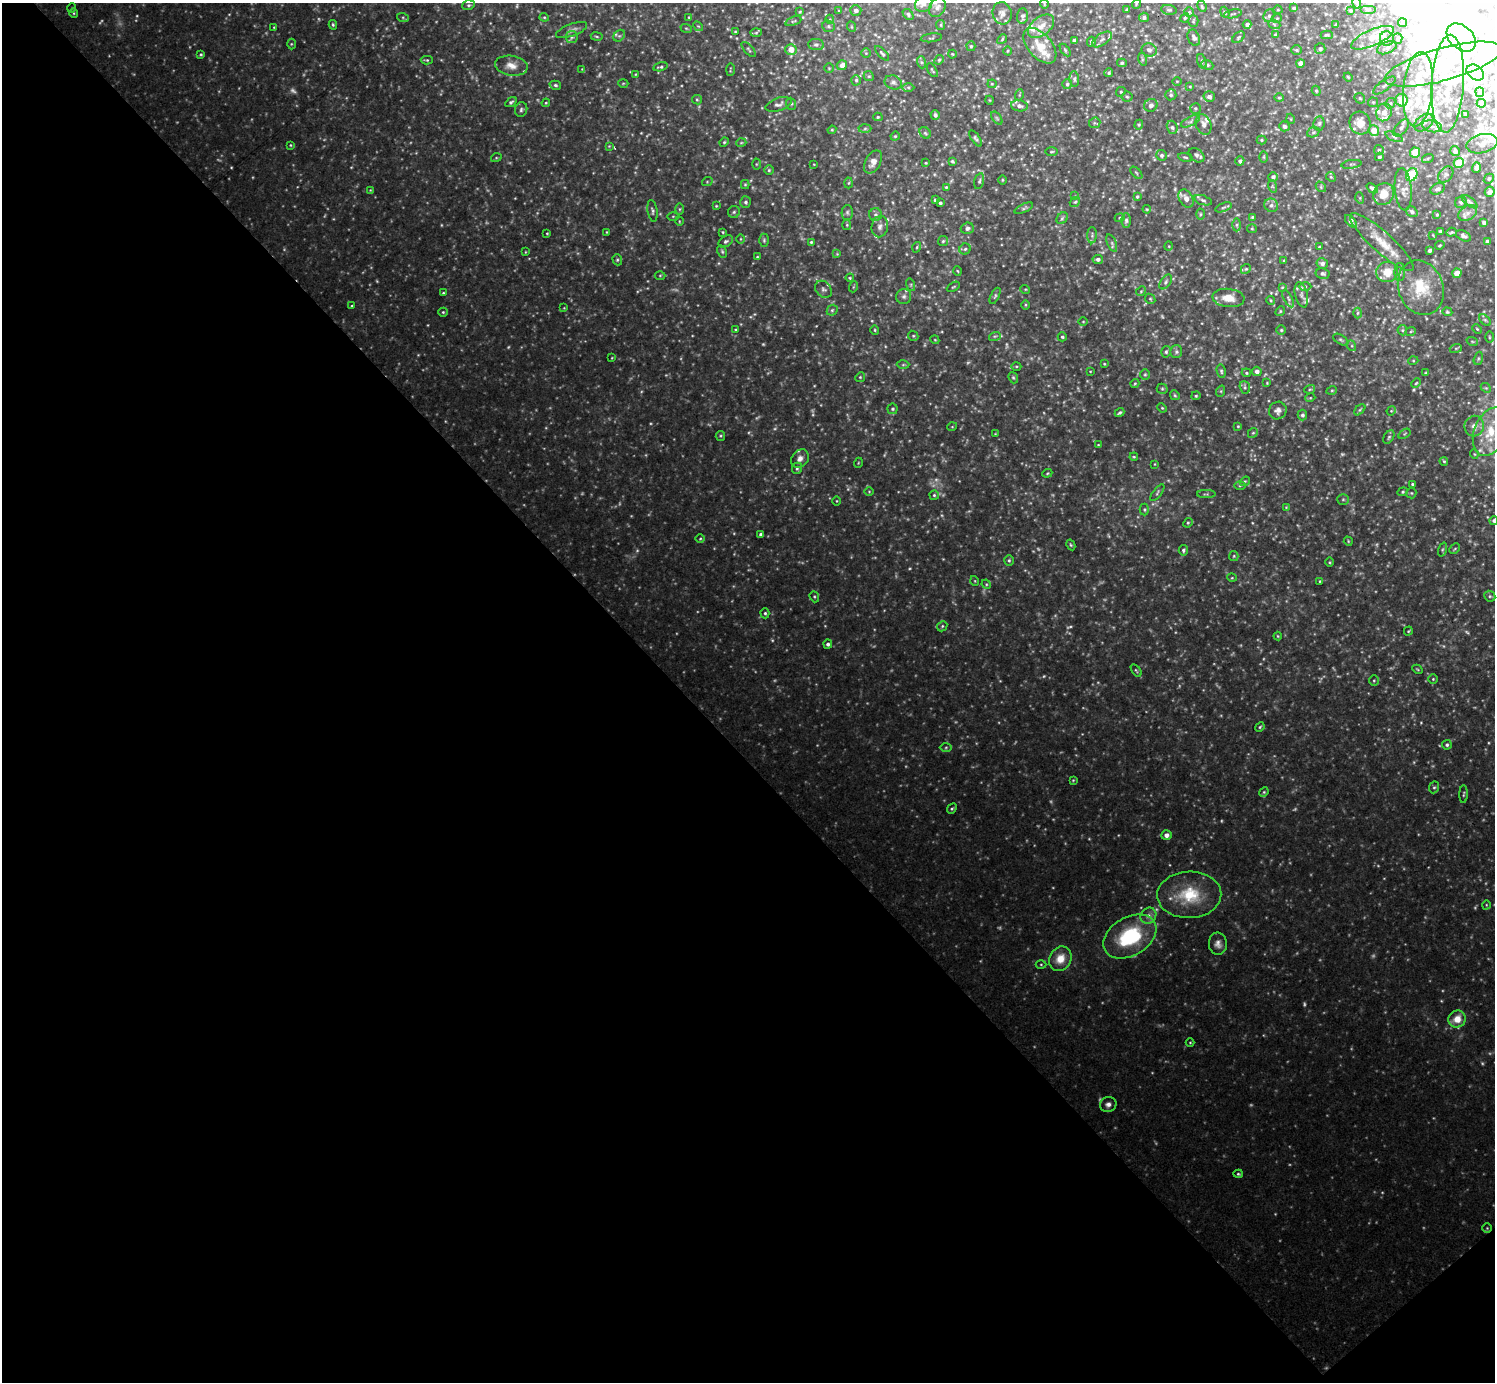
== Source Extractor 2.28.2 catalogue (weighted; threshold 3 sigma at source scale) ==
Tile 14 of 4 x 4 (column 2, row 4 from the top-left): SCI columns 1495-2987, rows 155-1534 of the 5974 x 5972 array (HDU 1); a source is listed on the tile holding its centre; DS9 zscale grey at full resolution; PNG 1497 x 1384 px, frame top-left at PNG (2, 3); each listed source drawn as its Kron ellipse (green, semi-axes under 4 px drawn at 4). Shown black and unused: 46% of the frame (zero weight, under 3 of 4 exposures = <1% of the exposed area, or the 3 px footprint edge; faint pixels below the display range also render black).
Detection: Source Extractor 2.28.2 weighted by HDU 2 'WHT'; one run over the whole footprint, this tile lists its part. Background 0.112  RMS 0.011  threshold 0.048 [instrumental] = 3 sigma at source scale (4.5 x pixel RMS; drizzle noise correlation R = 1.50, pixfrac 1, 0.05/0.05 arcsec/px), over >= 5 px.
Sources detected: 547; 40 too faint to see at this stretch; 35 inside a brighter object's white glare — neither listed nor drawn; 29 inside a brighter listed object's ellipse — not listed separately; the other 443 listed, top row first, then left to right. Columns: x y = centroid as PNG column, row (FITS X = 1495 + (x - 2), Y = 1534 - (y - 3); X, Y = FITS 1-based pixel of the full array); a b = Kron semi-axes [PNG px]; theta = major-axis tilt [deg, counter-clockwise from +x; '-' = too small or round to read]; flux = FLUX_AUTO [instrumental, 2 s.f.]
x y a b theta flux
1356 3 6 3 -77 2.7
924 4 9 7 31 6
1044 4 5 3 - 0.77
1136 4 5 3 - 0.89
468 5 6 5 - 2
1202 6 6 3 -64 1.5
937 7 10 7 58 5.1
72 8 5 3 - 0.91
1294 8 4 3 - 1.7
1127 9 3 3 - 1.1
1368 9 8 3 0 1.5
856 10 5 5 - 4.2
1169 10 8 5 -9 2
1278 10 4 3 - 0.9
839 11 4 3 - 1
1351 11 4 3 - 1.3
800 12 4 3 - 0.97
1189 12 4 4 - 1.4
1225 12 6 4 -68 1.3
74 13 5 3 - 1.1
1002 13 11 9 -78 6
908 14 6 4 -41 2.2
1233 14 9 2 11 1.2
1022 16 8 5 86 3.4
1269 16 6 5 - 2.5
544 17 4 4 - 1.2
689 17 3 2 - 0.82
1144 17 5 4 - 2.6
403 18 6 4 -20 1.6
1185 18 5 4 - 1.5
1277 18 5 3 - 0.93
830 19 4 3 - 0.97
793 21 8 3 22 1.4
1193 21 5 5 - 1.6
1403 23 4 4 - 2.3
1247 24 4 4 - 2.8
1274 24 6 4 -20 1.9
333 25 5 3 - 1.4
941 25 5 4 - 1.4
1336 25 3 3 - 2.4
698 26 5 4 - 1.3
829 26 6 5 - 2
1041 26 15 9 38 12
274 27 4 4 - 1
852 27 5 3 - 1.1
686 28 6 3 -19 1.2
571 30 16 6 21 5.1
735 32 3 2 - 0.91
756 33 6 4 2 1.4
1275 35 4 4 - 1.6
1327 35 6 4 2 1.5
597 36 6 3 -9 1.2
619 36 6 5 - 2
572 37 6 5 - 2.7
1238 37 7 4 41 1.8
931 38 11 2 7 1.4
1194 38 8 6 -67 4
1372 38 23 8 23 17
1387 38 7 6 - 4
1461 38 17 11 -41 260
1002 39 5 4 - 1.3
1102 39 11 6 34 3.7
1398 39 5 4 - 1.7
1074 40 4 3 - 2.9
1091 42 5 4 - 2
291 44 5 3 - 1.1
816 45 8 5 -6 2.8
971 46 5 4 - 1.6
1040 46 21 12 -49 26
1387 48 10 6 21 3.6
749 49 9 3 -46 1.6
791 49 5 5 - 12
1320 49 5 5 - 2.8
1065 50 7 3 -54 1.5
1149 50 8 6 -20 3.6
1296 50 5 5 - 1.7
1007 51 4 3 - 0.96
866 53 5 5 - 1.4
882 53 9 4 -46 2.3
201 54 4 4 - 1.4
952 54 4 3 - 0.9
1142 59 6 4 -72 1.7
427 60 6 3 -1 1.5
939 60 5 4 - 1.4
1202 61 7 4 -71 1.9
921 62 6 4 -71 1.8
1122 63 5 4 - 1.7
1300 63 4 4 - 7.2
1443 64 60 16 15 120
842 65 5 5 - 6.7
1207 65 6 4 -22 1.8
511 66 16 10 -9 11
661 67 7 4 13 2.1
829 68 5 4 - 1.4
582 69 4 4 - 0.74
730 70 6 2 89 1.1
932 70 8 3 -58 1.4
1475 72 9 7 -37 150
1109 73 4 4 - 1.7
635 74 4 3 - 0.82
869 76 5 4 - 1.5
1348 77 5 3 - 1.1
1074 79 8 4 -85 2.3
856 80 5 4 - 1.9
1177 81 4 3 - 0.86
893 82 9 6 -20 3.5
623 83 5 3 - 0.99
992 84 4 4 - 1.2
1067 84 5 5 - 2
1448 84 49 16 87 75
555 85 6 4 -15 2
1384 85 13 5 37 3.5
1190 86 4 3 - 0.94
908 87 6 4 -1 1.9
1418 89 37 15 84 39
1316 91 5 4 - 1.3
1121 92 5 4 - 1.4
1480 92 5 4 - 3.3
1019 95 5 3 - 1.1
1171 95 5 5 - 2
1127 97 5 5 - 2
1209 97 5 5 - 4.5
1279 98 5 4 - 1.3
1360 98 6 4 -45 1.4
697 100 5 4 - 1.4
989 100 4 3 - 0.84
1402 100 6 6 - 21
511 102 6 4 34 2.3
1373 102 5 4 - 1.4
546 103 4 3 - 1.1
1390 103 5 4 - 1.8
1481 103 4 4 - 10
779 104 13 6 18 4.3
791 104 6 5 - 2
1151 105 7 6 - 4.2
1019 106 8 5 -9 4.5
1195 108 5 5 - 1.8
521 109 7 6 - 2.5
1384 112 9 7 66 11
1466 114 3 3 - 1.9
935 115 5 4 - 3
878 117 4 4 - 1.4
997 118 7 4 -53 1.7
1291 119 5 3 - 0.91
1190 121 10 4 27 3.4
1095 123 6 5 - 1.7
1319 123 7 5 85 2.3
1360 123 11 10 - 14
1424 123 11 7 40 6.2
1139 125 5 4 - 1.3
1204 125 10 7 -70 6.6
1284 126 5 5 - 3.6
1432 126 10 6 -12 5.1
1172 127 7 5 -72 2.2
1401 128 10 5 49 3.5
865 129 6 4 2 1.7
832 130 4 4 - 1.3
1374 131 5 5 - 16
1313 132 6 5 - 1.9
925 133 6 5 - 1.9
895 136 4 4 - 1.3
1394 137 9 4 -23 2.3
976 138 9 4 -55 2.3
1261 140 5 4 - 1.4
724 142 5 4 - 1.4
741 143 5 3 - 1
1482 144 16 9 14 6.5
290 145 4 3 - 1.1
609 146 4 4 - 0.97
1379 150 5 5 - 1.7
1455 151 5 4 - 3.9
1052 152 6 3 1 1.1
1415 152 5 5 - 30
1162 155 5 5 - 2.4
1196 155 9 6 -38 3.6
1185 157 7 3 -9 1.3
1264 157 6 4 -90 1.3
1379 157 4 3 - 1.8
496 158 5 3 - 1.2
1428 158 6 4 19 1.4
952 161 4 3 - 1.6
1240 161 4 4 - 2.9
873 162 13 7 61 8.7
926 163 3 3 - 1
1459 163 5 5 - 28
756 164 5 3 - 1.1
814 164 4 2 - 0.77
1351 164 10 3 9 1.5
1476 167 5 4 - 5.4
769 170 4 4 - 1.4
1136 173 7 3 -45 1.3
1412 175 7 5 62 63
1446 175 9 6 49 3.4
1273 177 5 5 - 3.5
1331 177 5 4 - 1.5
1489 179 5 4 - 1.6
1002 180 4 3 - 1
979 181 8 4 76 2.2
707 182 5 3 - 1
849 183 5 3 - 1.2
745 185 4 4 - 1.2
1272 186 6 4 -71 1.6
946 187 4 4 - 1.3
1321 187 6 4 -49 1.6
1372 188 6 4 -39 2.4
1403 189 21 8 -85 9.5
1437 189 7 5 25 3.3
370 190 4 4 - 0.82
1490 192 5 5 - 4.3
1384 194 11 10 - 17
1075 196 4 4 - 1.3
1137 197 4 3 - 1.7
1186 198 10 6 -60 6.4
1360 198 5 3 - 1.3
935 200 3 3 - 1.8
1203 200 9 4 -19 2.4
746 202 6 5 - 2.4
1075 202 6 4 40 1.6
1461 202 6 5 - 2.4
1470 202 9 4 -36 1.9
940 203 3 3 - 1.8
1271 205 7 6 - 3.7
716 206 4 4 - 1
1223 207 8 4 21 1.8
1024 208 10 4 24 2.2
679 209 6 4 89 1.3
1147 209 4 3 - 1.1
652 211 11 5 -81 2.7
734 212 6 6 - 2.1
847 212 7 5 90 2.6
1412 212 6 5 - 3.3
1468 213 10 7 32 4.6
1200 214 5 3 - 1.1
875 215 6 6 - 3.2
1437 215 3 3 - 1.4
673 216 5 3 - 1.1
1252 217 4 3 - 1.2
1062 218 6 5 - 2
1120 218 5 4 - 1.5
679 221 4 3 - 0.86
1126 221 7 5 -90 2.3
1351 221 8 4 -47 5.8
1484 222 4 3 - 2.2
847 225 5 4 - 1.3
1236 225 6 4 -90 2.1
880 226 11 8 77 5.3
967 228 6 5 - 3.6
1252 229 5 4 - 1.2
1440 231 3 3 - 1.7
607 232 3 3 - 0.92
723 232 4 3 - 1.1
1451 232 5 4 - 1.5
547 233 3 3 - 1
1092 235 8 4 90 2.4
1433 235 4 3 - 0.83
1463 236 8 5 -27 3
740 239 5 3 - 1
764 240 6 4 -90 1.7
726 241 8 5 31 2.4
943 241 5 5 - 1.6
1487 241 4 3 - 3
811 242 4 4 - 1.4
1382 242 41 10 -42 24
1112 243 9 4 -68 2.6
1440 245 5 3 - 1.1
1169 246 5 3 - 0.9
917 247 5 3 - 1.2
1319 247 3 2 - 0.8
965 249 5 5 - 2.1
1430 250 4 3 - 2.6
525 252 4 3 - 0.75
722 252 7 4 -63 1.7
837 254 4 4 - 1.2
757 257 4 3 - 1.1
1098 259 5 4 - 3.2
617 260 5 4 - 1.7
1284 260 3 3 - 1.1
1322 264 6 5 - 4
1246 269 5 4 - 1.5
957 271 4 3 - 1.1
1387 272 11 10 - 18
1400 272 9 5 88 2.7
1457 273 4 4 - 16
1322 274 7 5 -11 2.4
660 275 5 3 - 1.2
850 278 4 3 - 1.1
1166 282 8 5 55 2.4
911 285 6 4 -73 1.4
1305 286 6 4 -1 1.8
853 287 5 3 - 1
953 287 7 3 29 1.2
1282 287 4 3 - 0.95
1421 288 28 22 -70 41
823 289 9 7 -47 3.5
1025 289 5 3 - 1
1141 291 5 4 - 1.4
443 293 3 3 - 1.2
1301 295 13 6 -76 4.7
904 296 7 7 - 3.5
995 296 9 4 64 1.9
1228 298 16 9 -5 14
1150 299 6 4 -46 1.5
1288 299 9 4 -63 2.4
1271 300 4 4 - 1.2
1025 305 5 3 - 1.1
352 306 4 3 - 1.1
564 308 4 4 - 0.89
832 310 6 5 - 2
1280 311 5 4 - 1.3
443 312 4 4 - 1.4
1447 312 5 4 - 1.3
1357 313 5 3 - 1.4
1485 320 7 4 -45 1.7
1083 321 4 3 - 0.94
1477 329 5 3 - 1.1
736 330 4 3 - 1.2
875 330 4 4 - 1.2
1281 330 5 5 - 1.7
1402 330 5 5 - 1.5
1411 331 5 3 - 1.1
913 336 5 4 - 1.5
995 336 6 3 17 1.6
1062 337 4 4 - 1.8
1489 337 5 3 - 1.1
935 340 4 3 - 0.95
1340 340 8 4 -31 1.9
1472 341 6 3 -19 1.2
1352 346 5 3 - 1.3
1456 348 6 4 18 1.2
1166 352 6 4 75 2
1176 352 6 6 - 2.4
612 358 3 2 - 0.72
1478 358 7 4 71 1.8
1413 361 5 3 - 1.1
1104 364 4 3 - 1
903 365 6 4 1 1.6
1016 366 5 3 - 1.2
1090 371 3 2 - 0.76
1221 371 7 4 -80 1.8
1257 371 5 4 - 4
1246 373 5 4 - 1.4
1426 373 3 3 - 1.3
1145 375 5 4 - 1.5
860 377 5 4 - 1.4
1013 378 6 4 -68 1.7
1135 383 5 3 - 1.4
1267 383 4 3 - 0.9
1416 383 5 3 - 0.96
1245 387 6 5 - 2
1486 388 5 4 - 1.5
1162 389 5 5 - 1.7
1310 389 5 3 - 1.2
1332 390 5 3 - 1.2
1221 391 6 3 72 1.2
1175 395 5 4 - 1.5
1196 396 5 4 - 1.4
1310 398 5 3 - 0.97
1162 408 5 4 - 1.3
892 409 5 5 - 1.9
1360 410 6 4 45 1.7
1278 411 9 8 - 5.1
1391 411 5 3 - 1
1119 413 5 3 - 2.3
1302 415 5 5 - 2.7
1238 426 4 3 - 1.1
1474 426 10 9 - 8.3
952 427 5 3 - 0.91
1490 432 25 16 69 37
1253 433 5 4 - 1.5
995 434 3 3 - 0.75
1404 434 7 4 32 1.4
720 436 5 4 - 1.4
1389 437 7 4 59 1.9
1098 445 3 3 - 1
1474 454 5 3 - 0.93
1134 457 4 4 - 1.1
800 459 10 8 48 6.3
1444 461 4 3 - 1.4
858 463 5 3 - 0.93
1155 464 4 2 - 0.73
797 468 6 4 68 2
1047 473 5 4 - 1.3
1245 481 5 4 - 1.4
1412 484 3 3 - 1.4
1240 486 6 4 1 1.6
869 491 4 3 - 0.88
1403 492 5 4 - 1.5
1157 493 10 4 51 2.2
1411 493 5 5 - 1.7
1206 494 9 4 0 1.9
934 495 5 5 - 1.7
1343 499 5 5 - 1.7
837 501 4 3 - 0.85
1286 507 4 4 - 0.92
1144 509 6 4 -89 1.7
1494 520 4 4 - 2.5
1188 523 5 4 - 1.5
761 534 4 3 - 3.3
700 539 5 3 - 1.2
1348 541 5 3 - 1.1
1071 545 6 4 -61 1.3
1455 549 6 3 45 1.3
1183 550 5 4 - 2.1
1442 550 7 3 71 1.5
1234 556 5 4 - 1.3
1009 560 5 4 - 1.9
1329 562 5 3 - 1.1
1232 578 5 3 - 0.94
975 581 5 3 - 0.92
1320 581 4 3 - 1.2
986 584 5 4 - 1.2
1490 596 6 5 - 1.7
814 597 6 4 -69 1.5
765 613 5 4 - 1.9
942 626 5 4 - 1.7
1408 631 5 3 - 1.2
1278 636 4 4 - 1
828 644 4 4 - 2.9
1417 669 5 3 - 1.1
1136 670 7 3 -54 1.4
1433 679 5 5 - 1.3
1374 680 5 5 - 1.5
1260 727 5 4 - 1.5
1447 745 5 4 - 2.3
946 747 6 4 2 1.7
1073 780 3 3 - 1
1434 787 6 5 - 1.9
1264 792 5 4 - 1.4
1464 794 9 3 88 1.5
952 809 5 4 - 1.6
1166 835 5 5 - 5.4
1189 895 32 23 1 51
1486 905 4 3 - 0.93
1148 916 8 7 - 5.2
1130 936 28 19 30 84
1218 944 11 9 -84 6.1
1060 959 13 11 60 16
1041 964 5 3 - 1.2
1457 1019 9 8 - 14
1190 1042 4 3 - 0.91
1108 1104 8 7 - 4.7
1238 1174 5 4 - 1.5
1487 1228 4 4 - 1.3
Isophote crosses this tile's border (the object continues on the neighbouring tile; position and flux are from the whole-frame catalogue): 5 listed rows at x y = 1356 3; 924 4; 1489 179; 1490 432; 1494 520
Unlisted compact peaks at least as high as the median listed source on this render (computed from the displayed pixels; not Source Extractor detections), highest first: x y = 910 568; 231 167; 772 640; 137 16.